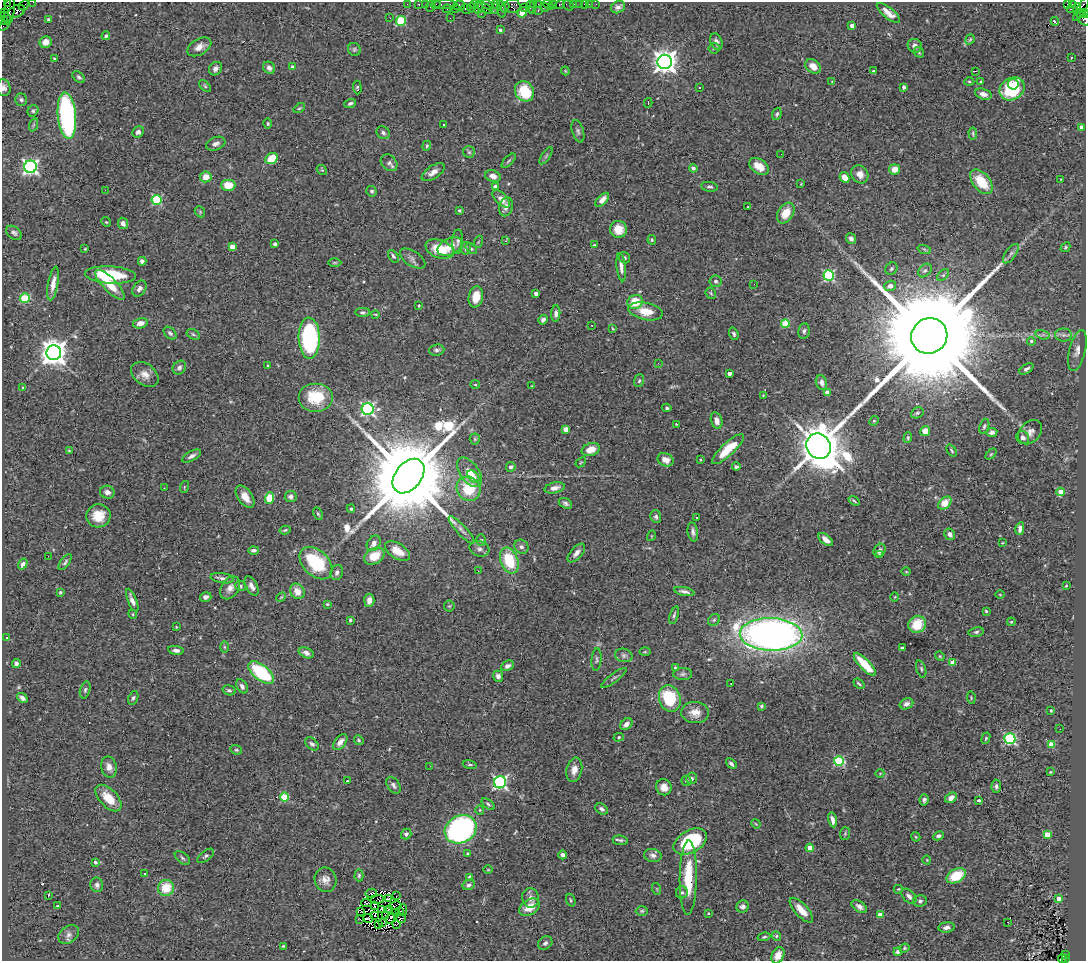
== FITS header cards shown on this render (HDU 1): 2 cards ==
NAXIS1  =                 1084
NAXIS2  =                  959

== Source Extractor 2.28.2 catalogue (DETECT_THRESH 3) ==
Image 1084 x 959 px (HDU 1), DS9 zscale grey, 1 PNG px = 1 image px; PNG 1088 x 963 px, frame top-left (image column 1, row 959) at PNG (2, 2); each listed source drawn as its Kron ellipse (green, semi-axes under 4 px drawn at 4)
Background 1.06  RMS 0.054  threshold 0.161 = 3 sigma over >= 5 px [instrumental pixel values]
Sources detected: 470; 4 with non-positive FLUX_AUTO (blend fragments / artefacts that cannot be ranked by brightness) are neither listed nor drawn; the other 466 listed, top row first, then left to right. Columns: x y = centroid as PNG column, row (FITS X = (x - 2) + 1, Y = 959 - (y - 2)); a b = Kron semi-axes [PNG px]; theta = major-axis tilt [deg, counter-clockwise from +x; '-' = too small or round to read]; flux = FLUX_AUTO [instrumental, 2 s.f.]
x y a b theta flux
33 2 2 2 - 21
8 3 3 2 - 17
407 4 2 2 - 17
419 4 3 3 - 110
425 4 2 2 - 21
436 4 5 2 - 48
487 4 7 4 -34 47
496 4 3 2 - 120
533 4 3 2 - 55
538 4 3 2 - 50
554 4 3 2 - 45
574 4 3 2 - 25
579 4 2 2 - 12
584 4 2 2 - 36
589 4 2 2 - 5.4
596 4 2 2 - 7.9
1068 4 4 3 - 440
1072 4 3 3 - 12
24 5 5 2 - 55
445 5 12 3 0 240
474 5 4 2 - 65
548 5 6 4 -36 150
560 5 5 3 - 110
430 6 5 2 - 110
459 6 6 5 - 91
513 6 8 7 - 450
568 6 6 2 -37 18
478 7 7 4 82 250
505 7 5 3 - 110
524 7 2 2 - 38
530 7 6 3 -84 85
545 7 4 3 - 92
618 7 7 6 - 14
471 8 4 3 - 47
484 8 9 4 -27 400
1077 8 4 3 - 290
447 9 4 3 - 56
455 9 3 3 - 110
466 9 5 3 - 140
495 9 6 3 48 150
501 9 8 4 -81 590
1071 9 3 2 - 32
1081 9 13 4 60 470
9 11 14 5 83 280
17 11 8 6 24 480
532 11 3 2 - 94
538 11 3 2 - 130
522 12 5 4 - 33
5 13 4 3 - 45
888 13 14 5 -39 29
1084 13 4 3 - 320
481 14 2 2 - 46
1080 14 5 3 - 110
5 17 6 2 -37 150
390 18 3 2 - 2.6
450 18 2 2 - 11
48 19 3 3 - 6.5
1084 19 7 5 -47 230
3 20 4 3 - 76
401 21 5 5 - 240
1055 21 4 2 - 7.6
4 26 5 2 - 29
852 26 4 4 - 16
500 30 4 4 - 6.7
106 36 4 3 - 7.9
970 39 5 3 - 4.4
46 42 6 5 - 27
716 42 9 6 -69 15
915 46 7 6 - 16
199 47 13 8 30 27
714 48 5 5 - 6
354 49 7 6 - 6.4
919 52 6 4 -48 4.9
54 58 3 2 - 2.9
1071 58 3 2 - 4.6
665 62 7 7 - 3400
813 66 8 6 -38 34
293 67 4 3 - 13
269 68 6 5 - 16
215 69 7 6 - 13
565 71 4 3 - 3.6
873 71 3 3 - 5.2
975 71 4 2 - 5.7
79 77 7 5 -42 7.4
832 81 4 2 - 2.4
969 81 5 3 - 3.9
981 82 3 3 - 5.4
1013 84 5 5 - 41
205 86 7 4 -46 5.7
357 87 7 4 -86 4.9
699 87 3 3 - 14
904 87 4 3 - 13
4 88 8 7 - 15
1012 89 13 11 33 200
524 91 10 9 - 120
983 94 8 5 -18 18
21 100 6 6 - 8.1
350 103 6 4 21 9.2
648 103 5 2 - 8
299 108 6 3 32 4.3
33 111 6 5 - 6.6
777 114 6 4 71 6.7
67 116 23 9 -85 630
268 124 5 4 - 4.6
443 124 3 3 - 14
33 125 7 4 71 5.5
1081 127 4 4 - 27
578 131 11 5 -73 11
138 132 6 5 - 12
383 133 7 6 - 11
973 133 6 2 -88 5.1
216 144 10 6 21 15
427 146 5 4 - 4.8
469 152 6 6 - 6.4
781 154 2 2 - 3.3
546 156 10 4 56 5.8
271 158 7 5 36 76
509 161 9 3 45 5.9
389 163 9 7 -46 13
759 166 11 7 -36 39
31 167 6 6 - 1000
693 168 4 4 - 12
895 169 5 5 - 37
322 170 6 4 -41 4.5
433 172 13 6 33 23
860 174 9 8 - 27
493 176 8 5 -19 21
206 177 5 5 - 35
845 177 6 4 -60 28
1061 179 4 3 - 2.8
981 182 14 8 -51 110
801 184 2 2 - 2.6
228 185 7 5 -1 71
495 187 4 3 - 21
709 187 8 4 -10 7.3
105 190 2 2 - 36
372 191 5 5 - 7.9
501 199 11 5 -44 24
157 200 5 5 - 260
602 200 8 4 46 26
506 207 9 6 74 17
748 207 3 2 - 2.9
459 210 3 3 - 4.8
200 212 6 4 -49 5.1
786 213 11 7 58 59
106 222 5 4 - 4.4
123 223 6 5 - 17
618 229 8 8 - 49
14 233 9 6 -37 10
851 239 5 5 - 13
652 240 5 3 - 4.9
505 241 3 3 - 8.7
458 242 12 5 88 11
478 242 6 3 71 3.5
275 244 4 3 - 12
594 245 3 3 - 3
450 246 13 8 26 39
232 247 4 4 - 57
1065 247 5 4 - 5.5
466 248 6 5 - 7.1
85 249 3 3 - 3.3
440 249 15 9 -19 93
471 249 6 4 -40 5.9
924 249 7 4 -19 6.8
1011 254 11 5 54 12
393 256 7 4 -56 7.5
624 258 6 5 - 7.7
412 259 14 7 -33 15
142 261 4 4 - 12
335 263 7 3 0 4
621 267 14 4 -84 22
891 269 6 5 - 6.9
925 270 8 5 46 9.2
110 275 25 8 -3 170
829 275 5 5 - 430
943 275 7 4 44 5.8
716 281 6 6 - 8.8
53 284 17 5 80 29
754 284 2 2 - 3
110 285 19 6 -45 71
890 286 6 5 - 21
139 289 9 6 53 15
711 293 6 4 -48 5.5
536 294 3 3 - 14
476 297 10 7 79 52
25 298 5 4 - 180
635 302 8 7 - 82
419 306 3 2 - 3.1
645 311 17 8 -11 65
363 312 7 4 1 8.2
375 314 4 2 - 3.3
556 314 8 4 86 13
543 320 5 4 - 11
140 323 7 5 12 23
785 324 4 4 - 130
592 325 3 2 - 3.9
613 328 4 2 - 2.6
804 331 8 5 80 8.7
170 333 7 5 -43 8.4
193 334 7 4 -31 6.6
734 334 6 4 -72 7.7
1043 335 7 4 -16 8.9
1064 335 8 6 0 13
929 336 18 17 - 140000
309 338 20 10 -88 530
1031 341 4 4 - 6.2
437 350 7 5 6 9.5
1077 351 21 8 76 32
54 353 7 7 - 4500
658 363 3 3 - 4.2
268 366 4 2 - 2.8
179 368 7 6 - 10
1026 369 8 4 31 9.9
729 373 4 3 - 24
145 374 15 10 -38 32
639 381 6 5 - 5.9
821 383 7 5 -70 17
475 385 5 3 - 3.3
532 386 4 3 - 2.8
23 388 3 3 - 3.6
827 392 4 4 - 27
763 395 4 4 - 2.7
316 397 17 14 0 140
667 408 4 3 - 5.4
368 409 6 6 - 650
917 413 6 5 - 6.1
717 421 8 5 -75 24
874 421 5 4 - 4.7
676 424 3 2 - 2.4
984 426 8 4 70 7
566 429 4 4 - 40
925 431 5 5 - 32
992 432 5 4 - 12
1030 432 14 10 45 23
908 438 5 4 - 4.7
1023 438 7 6 - 15
475 439 5 5 - 5.3
819 446 13 11 -53 17000
591 449 9 6 20 48
728 449 21 6 43 100
69 451 3 2 - 2.7
952 451 7 3 -51 4.5
991 454 6 4 45 4.7
192 456 10 5 28 13
701 459 3 2 - 3.2
666 460 8 6 -24 31
581 462 6 4 42 4.6
511 467 5 4 - 13
736 467 4 3 - 9.7
469 472 17 9 -55 54
408 476 19 13 50 82000
473 477 7 4 -48 11
184 487 6 3 72 3.6
164 488 3 2 - 4.3
555 488 10 5 13 22
469 489 12 11 - 120
107 492 7 6 - 18
1061 492 4 4 - 72
245 497 13 7 -55 41
291 497 6 5 - 9.9
269 498 6 4 73 140
854 501 6 3 -38 5.2
565 503 7 5 -30 9.5
945 503 7 5 43 58
351 509 4 3 - 5.4
318 514 7 4 -64 5.5
98 516 12 11 - 69
656 517 6 5 - 8.3
697 518 3 3 - 36
1020 529 6 4 79 12
285 530 5 3 - 5
461 530 18 5 -47 18
693 532 10 5 -81 12
950 534 6 5 - 13
651 536 5 3 - 3.3
481 540 6 5 - 6.4
826 540 9 4 -39 24
374 543 8 6 59 18
1002 543 3 2 - 2.6
521 547 7 6 - 12
479 549 10 7 -17 14
253 550 5 4 - 9.1
880 550 7 5 57 15
397 551 14 7 -32 43
576 553 11 5 48 16
879 555 4 3 - 4.4
48 556 3 2 - 3.4
374 556 11 7 31 69
509 560 13 8 -69 170
65 562 9 4 53 8
316 563 19 12 -44 230
23 564 6 4 58 13
478 571 3 2 - 3.2
337 572 8 6 72 12
906 572 5 3 - 3.3
222 578 12 5 -9 12
240 586 6 4 -25 6
252 586 10 5 -61 19
1066 586 3 3 - 3.7
230 588 12 8 55 25
297 591 8 6 -54 43
684 591 10 4 -11 13
60 592 3 3 - 4.7
1000 595 4 3 - 2.8
206 597 6 4 17 13
281 597 5 4 - 3.7
895 597 4 3 - 2.6
132 600 12 4 -68 19
369 600 6 5 - 22
327 604 3 2 - 3.7
449 606 5 5 - 4.3
986 611 3 3 - 3.8
133 614 4 4 - 3.7
674 615 9 4 72 7.2
350 620 3 3 - 5.1
714 620 6 5 - 6.9
1011 622 4 3 - 3.6
917 624 9 8 - 99
176 627 3 2 - 3
976 632 8 5 11 7.2
771 634 31 16 -2 2500
7 638 4 4 - 3.2
224 647 6 4 -89 4.5
902 648 4 3 - 6.5
176 650 8 4 -9 13
645 652 6 4 1 3.9
306 653 8 5 -24 15
624 655 9 6 -13 12
940 656 5 4 - 4
597 660 11 5 85 8.4
953 662 4 4 - 38
16 664 4 3 - 8.9
865 664 15 5 -47 94
507 666 7 5 24 14
675 668 4 3 - 5.1
921 669 9 4 -73 6.7
261 673 15 7 -38 280
683 674 9 6 2 11
498 676 5 5 - 13
614 678 15 3 38 7
731 683 3 2 - 6.6
859 684 6 3 -39 5.6
242 686 7 5 -58 13
85 690 9 5 75 8
229 690 6 5 - 7.7
971 697 6 4 -81 4.4
22 698 6 3 -35 13
133 698 7 4 66 8.3
670 698 14 10 -72 200
906 704 7 5 25 17
761 706 4 3 - 5.9
1051 711 3 3 - 4.3
695 713 14 10 -3 37
626 724 7 5 39 18
1060 729 3 2 - 2.9
619 737 5 4 - 5
986 738 6 4 69 4.4
1010 739 5 5 - 380
359 740 5 4 - 5.2
340 742 9 5 51 24
312 744 8 5 -41 8.7
1051 745 4 4 - 83
236 750 6 4 -20 5.5
839 761 5 5 - 260
731 764 6 4 -43 9.6
470 765 7 4 -11 6.3
430 766 3 2 - 6.2
109 767 10 7 -77 23
574 770 12 7 77 28
1050 772 3 2 - 2.9
880 773 4 3 - 2.3
692 778 6 5 - 6.7
348 781 3 2 - 2.9
686 781 5 5 - 9
500 782 6 6 - 740
393 785 9 6 -55 10
996 786 7 5 85 9.8
664 787 8 7 - 27
285 797 4 4 - 150
108 798 16 9 -46 60
951 798 6 5 - 23
924 800 5 4 - 8.5
979 800 4 3 - 10
488 804 8 4 -40 6.5
602 809 7 5 -33 10
480 810 4 4 - 4.4
832 820 7 3 -78 18
756 824 5 3 - 3.4
461 829 16 13 28 990
845 833 6 5 - 4.8
406 834 5 5 - 8.4
1047 835 4 4 - 91
938 836 5 4 - 8
916 837 5 3 - 3.5
620 840 7 4 -7 7.5
690 842 18 11 29 270
810 848 4 4 - 67
468 854 3 3 - 4.1
563 855 4 4 - 11
653 855 9 6 -11 14
206 856 10 5 37 8
182 858 9 5 -38 7.9
927 860 5 3 - 2.6
95 862 3 3 - 8.4
488 870 5 3 - 3
144 874 3 2 - 4.7
359 875 6 4 89 6
956 876 10 6 28 120
470 877 4 4 - 15
688 878 37 8 89 140
325 880 12 10 -69 26
97 885 7 6 - 11
469 885 6 5 - 11
166 888 8 8 - 84
657 889 6 3 -72 4
898 889 5 3 - 4.9
371 893 5 2 - 2.2
682 893 6 6 - 7.6
48 896 3 2 - 23
396 896 2 2 - 2.9
909 896 9 5 -47 16
388 898 4 2 - 1.9
531 898 10 8 -77 23
377 899 6 2 19 2.9
1058 899 4 3 - 27
571 900 6 4 -71 5.3
920 901 7 5 11 10
366 903 5 2 - 0.72
374 905 4 2 - 2
58 906 3 3 - 4.2
395 906 6 2 10 0.98
859 906 8 5 -34 15
529 907 11 7 34 58
742 907 6 6 - 14
382 909 3 2 - 4.3
389 909 3 2 - 4.3
403 910 5 3 - 16
801 910 15 6 -47 41
400 911 3 2 - 1.2
642 911 6 5 - 5.7
361 912 2 2 - 2.3
395 912 2 2 - 1.7
708 913 3 2 - 3.1
385 915 3 2 - 1.6
880 915 4 4 - 44
375 916 3 2 - 0.97
390 918 5 2 - 0.81
368 919 5 2 - 3.4
401 919 4 2 - 1.4
360 920 3 2 - 3.1
382 922 3 2 - 4.3
1008 922 2 2 - 9.5
379 924 4 2 - 2.8
396 925 2 2 - 2.5
946 927 8 5 6 14
69 935 11 8 37 18
776 936 5 4 - 4.9
764 937 6 3 14 5.5
545 943 8 6 36 11
283 946 4 3 - 4.2
904 948 5 4 - 4.7
898 952 4 4 - 7.7
778 955 8 6 62 31
1065 955 3 2 - 200
1062 958 4 3 - 90
1065 959 3 3 - 130
At the frame edge (FLAGS 8, measured only in part): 8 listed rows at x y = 33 2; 8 3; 1084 13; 1084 19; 3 20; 4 26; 4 88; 778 955
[4 non-positive-flux detections neither listed nor drawn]